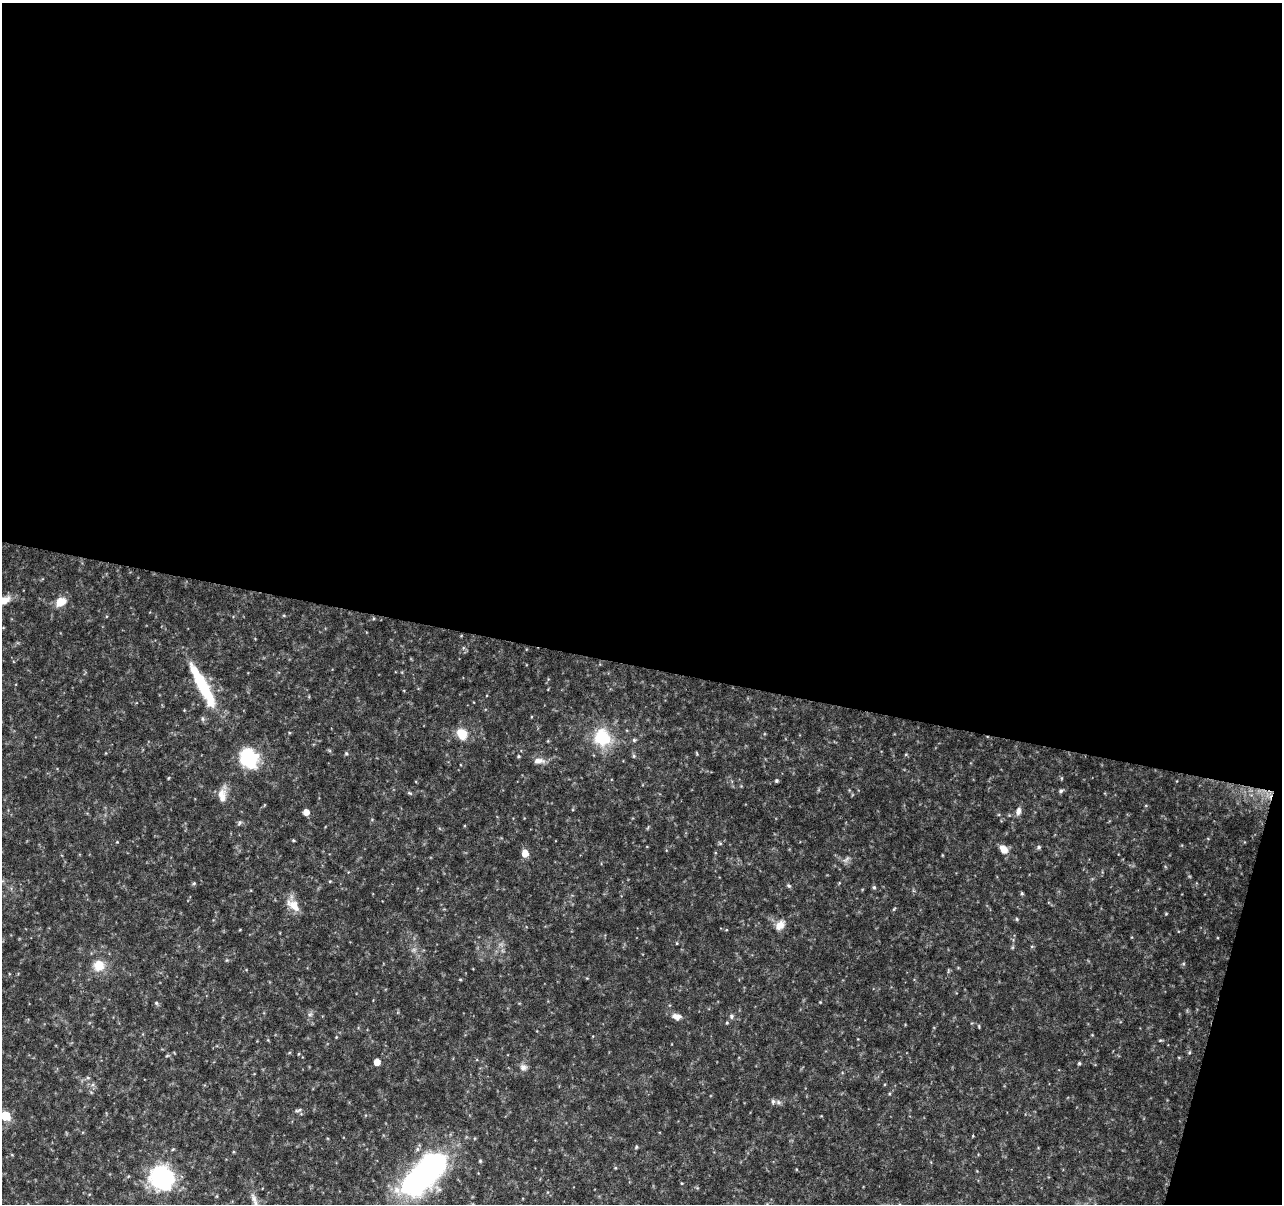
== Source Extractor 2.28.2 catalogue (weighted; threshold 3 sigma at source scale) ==
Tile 4 of 4 x 4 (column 4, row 1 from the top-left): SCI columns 3843-5122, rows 3832-5033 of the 5138 x 5324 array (HDU 1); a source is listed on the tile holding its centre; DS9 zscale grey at full resolution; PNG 1284 x 1206 px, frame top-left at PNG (2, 3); no overlay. Shown black and unused: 57% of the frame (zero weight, under 4 of 8 exposures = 1% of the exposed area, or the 3 px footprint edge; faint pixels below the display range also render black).
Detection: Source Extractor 2.28.2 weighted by HDU 2 'WHT'; one run over the whole footprint, this tile lists its part. Background 0.0619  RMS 0.0032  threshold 0.0132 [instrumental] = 3 sigma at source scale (4.09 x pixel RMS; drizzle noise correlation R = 1.36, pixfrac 0.8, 0.0396/0.0396 arcsec/px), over >= 5 px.
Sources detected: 62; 2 inside a brighter object's white glare — not listed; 1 inside a brighter listed object's ellipse — not listed separately; the other 59 listed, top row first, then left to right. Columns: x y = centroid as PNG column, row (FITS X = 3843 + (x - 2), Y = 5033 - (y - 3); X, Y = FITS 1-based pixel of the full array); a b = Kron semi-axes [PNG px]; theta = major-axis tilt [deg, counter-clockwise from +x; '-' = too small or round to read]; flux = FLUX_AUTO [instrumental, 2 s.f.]
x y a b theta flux
61 602 12 9 34 4
203 686 56 11 -62 19
462 734 12 10 -57 5.1
602 738 18 16 -62 14
634 740 5 5 - 0.47
346 753 5 4 - 0.43
518 756 4 4 - 0.38
634 756 5 5 - 0.45
248 758 11 10 - 38
539 761 16 8 2 1.9
1061 778 6 3 -71 0.29
776 781 4 4 - 0.47
1061 791 5 5 - 0.56
410 793 7 4 -27 0.44
222 795 18 10 -86 3.1
1018 811 10 7 81 1.3
306 812 5 5 - 2.9
239 823 8 4 43 0.5
293 840 4 3 - 0.29
720 843 5 5 - 0.42
1039 847 6 4 16 0.55
1004 849 10 7 -53 3
525 853 6 5 - 4.1
846 860 12 5 42 0.94
330 881 4 3 - 0.28
194 883 5 4 - 0.39
789 886 6 4 -43 0.45
874 887 6 4 -68 0.5
1022 893 5 4 - 0.38
293 905 20 11 -43 4
894 909 6 3 53 0.31
1166 914 4 3 - 0.25
1017 919 5 3 - 0.31
780 925 14 10 56 2.7
677 943 4 3 - 0.24
227 960 5 3 - 0.3
99 966 12 11 - 5.2
460 979 5 3 - 0.26
156 1003 6 4 -47 0.42
310 1014 6 4 19 0.51
676 1016 11 7 -8 1.9
731 1016 7 6 - 0.68
979 1026 5 3 - 0.29
336 1037 3 3 - 0.22
1160 1040 6 4 -17 0.32
298 1054 4 3 - 0.23
167 1056 6 3 19 0.32
377 1062 5 5 - 3.2
1079 1063 4 4 - 0.4
523 1067 10 9 - 1.4
88 1078 6 4 -1 0.41
778 1102 8 5 -28 0.75
296 1111 7 4 0 0.52
5 1116 6 6 - 11
636 1147 5 4 - 0.37
480 1161 5 4 - 0.35
429 1168 27 21 64 53
162 1178 13 12 - 65
254 1198 16 7 -66 2
Isophote crosses this tile's border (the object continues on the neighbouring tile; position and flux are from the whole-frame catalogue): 2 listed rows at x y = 5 1116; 254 1198